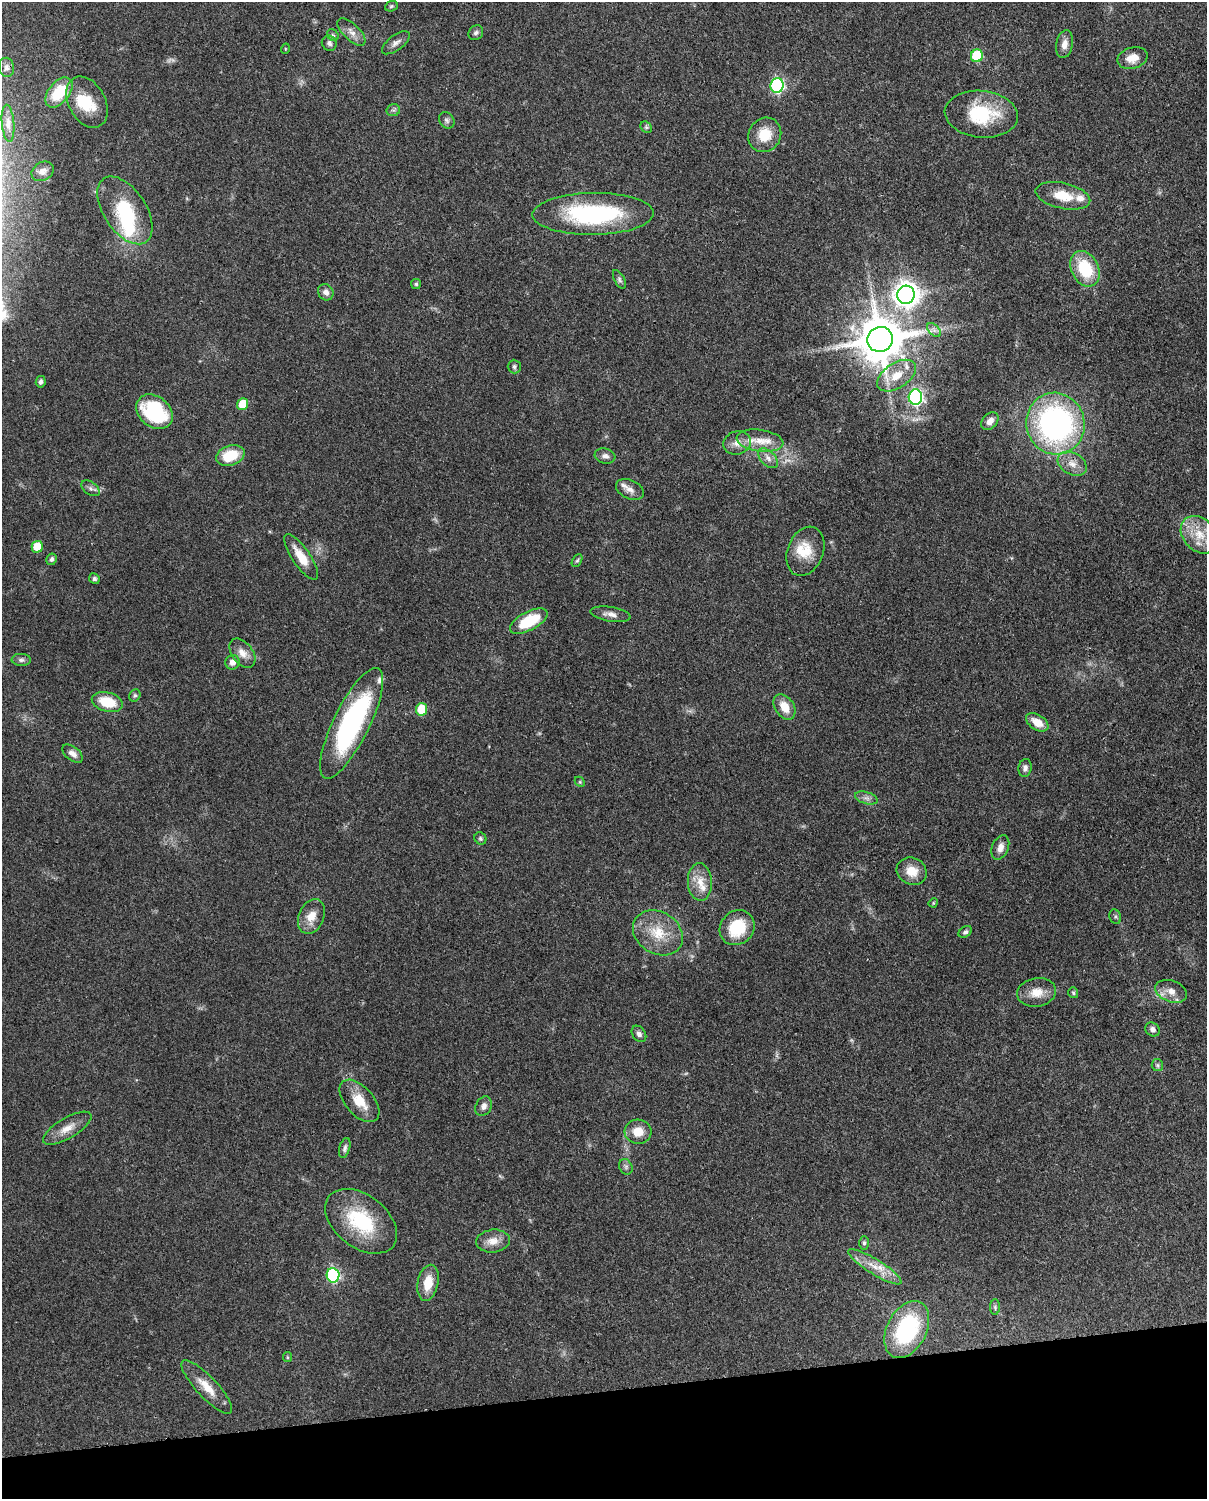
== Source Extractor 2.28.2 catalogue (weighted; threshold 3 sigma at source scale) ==
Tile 10 of 4 x 3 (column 2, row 3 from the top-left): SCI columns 1295-2499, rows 266-1762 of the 5002 x 4908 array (HDU 1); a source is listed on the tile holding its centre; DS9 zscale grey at full resolution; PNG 1209 x 1501 px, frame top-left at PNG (2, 2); each listed source drawn as its Kron ellipse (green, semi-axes under 4 px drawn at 4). Shown black and unused: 7% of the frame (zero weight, under 3 of 4 exposures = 7% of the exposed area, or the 3 px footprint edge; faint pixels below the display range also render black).
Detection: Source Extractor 2.28.2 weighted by HDU 2 'WHT'; one run over the whole footprint, this tile lists its part. Background 0.101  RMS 0.004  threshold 0.0182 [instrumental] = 3 sigma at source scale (4.5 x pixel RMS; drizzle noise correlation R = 1.50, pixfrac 1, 0.05/0.05 arcsec/px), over >= 5 px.
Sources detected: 110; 2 too faint to see at this stretch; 2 inside a brighter object's white glare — neither listed nor drawn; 5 inside a brighter listed object's ellipse — not listed separately; the other 101 listed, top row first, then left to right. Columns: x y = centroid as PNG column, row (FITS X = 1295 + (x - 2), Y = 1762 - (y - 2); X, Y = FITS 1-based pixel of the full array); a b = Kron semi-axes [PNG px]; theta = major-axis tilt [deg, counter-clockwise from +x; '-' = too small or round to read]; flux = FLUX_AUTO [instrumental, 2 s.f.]
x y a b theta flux
391 6 6 5 - 0.65
351 32 17 8 -43 3.1
476 33 8 7 - 1.2
333 35 6 5 - 0.75
329 43 8 7 - 1.5
396 43 16 7 37 2.2
1064 44 14 8 80 3
285 49 5 3 - 0.32
977 56 6 6 - 24
1133 58 15 10 15 5
6 67 9 7 -80 1.5
777 85 7 6 - 68
59 93 17 10 51 14
87 102 27 18 -62 12
393 110 7 6 - 0.92
981 114 37 23 -6 24
447 120 9 7 -53 1.2
8 123 18 6 -85 2.3
646 127 6 5 - 0.71
765 135 18 16 58 9.5
43 171 12 9 31 2.3
1063 196 28 13 -13 9.6
125 210 38 21 -56 25
593 214 60 21 1 53
1085 269 19 13 -63 19
619 279 10 5 -61 0.98
416 284 5 5 - 0.77
326 292 8 7 - 2.2
906 295 9 8 - 380
934 330 8 5 -45 1.4
880 339 13 12 - 1900
514 366 7 6 - 0.95
897 376 22 12 33 8.5
41 382 6 5 - 1.1
915 397 7 7 - 91
242 404 6 5 - 12
154 412 20 15 -39 34
990 421 10 7 48 2.5
1055 424 31 29 -75 110
760 441 23 11 -8 7.2
737 443 14 11 17 4
230 455 15 10 19 12
605 456 10 7 -17 1.8
768 458 12 7 -45 2.4
1072 464 15 11 -30 4.3
91 488 10 6 -35 1.4
630 489 15 9 -25 2.6
1199 535 21 16 -45 9.8
37 547 6 5 - 9.6
805 551 25 18 69 9.6
301 557 27 9 -56 7.8
51 559 6 5 - 1.2
577 561 7 4 61 0.67
94 579 5 5 - 0.86
610 614 20 7 -9 2.7
529 621 20 9 28 17
242 653 16 10 -52 3.8
21 660 9 6 -3 1.2
232 662 7 7 - 2.4
135 695 6 5 - 0.78
107 702 16 9 -16 12
784 707 14 9 -57 6
421 709 6 5 - 14
1037 722 12 7 -32 5.2
352 723 61 18 64 69
73 754 12 6 -37 2.2
1025 768 9 6 81 1.4
580 782 6 4 -46 0.54
866 798 12 6 -15 1.7
480 838 6 5 - 0.8
1000 848 13 8 67 2.9
912 871 15 13 -25 6.3
700 882 19 12 -87 6.1
933 903 5 4 - 0.41
311 916 18 12 67 5.7
1115 917 7 5 -70 0.81
737 928 18 16 47 17
965 932 7 5 33 0.99
658 933 26 21 -32 13
1171 991 16 10 -20 4.1
1036 992 19 14 9 6.2
1073 993 5 5 - 0.65
1152 1029 8 6 -41 1.6
639 1034 9 6 -55 1.5
1157 1065 6 5 - 0.82
359 1101 25 14 -49 8.9
484 1106 10 7 61 2
67 1128 27 10 31 5.3
638 1132 13 12 - 6.6
345 1148 10 5 75 1.2
626 1167 8 6 -64 1
361 1221 41 26 -38 28
493 1241 17 11 6 4.7
864 1243 7 5 -89 0.82
875 1267 31 7 -32 6.7
333 1275 7 6 - 54
428 1283 18 10 78 7.7
995 1307 7 5 -89 0.75
907 1329 30 19 63 41
287 1357 5 4 - 0.49
207 1387 35 10 -47 7.4
Overlapping masked pixels (flux is a lower limit): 1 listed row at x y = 880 339
Isophote crosses this tile's border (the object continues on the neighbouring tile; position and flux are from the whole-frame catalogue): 1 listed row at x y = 1199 535